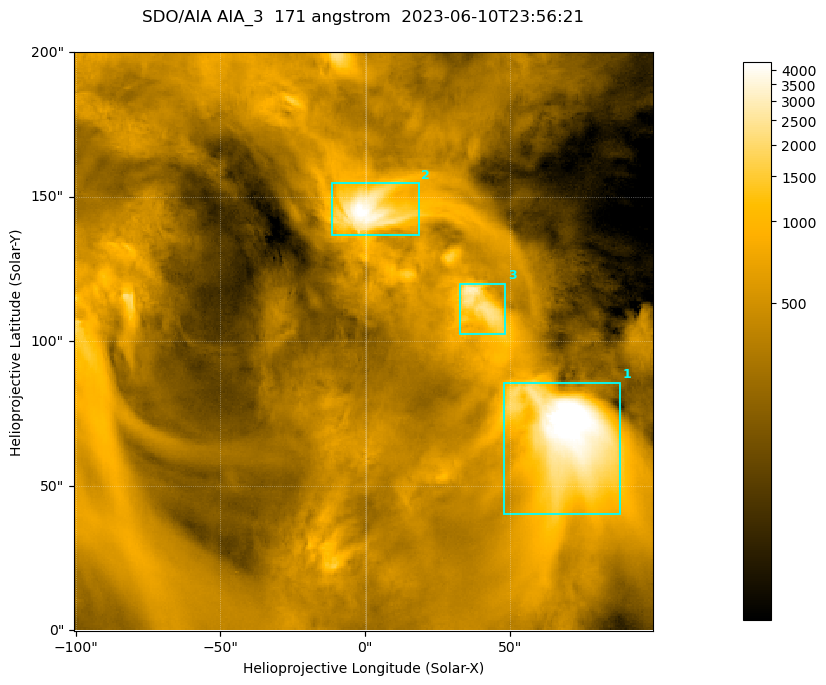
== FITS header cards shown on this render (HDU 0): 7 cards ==
TELESCOP= 'SDO/AIA '
INSTRUME= 'AIA_3   '
WAVELNTH=                  171
WAVEUNIT= 'angstrom'
DATE-OBS= '2023-06-10T23:56:21.350'
CTYPE1  = 'HPLN-TAN'
CTYPE2  = 'HPLT-TAN'

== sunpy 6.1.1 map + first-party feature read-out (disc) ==
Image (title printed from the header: SDO/AIA AIA_3  171 angstrom  2023-06-10T23:56:21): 334 x 334 px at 0.599 arcsec/px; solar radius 945 arcsec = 1577 px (partial field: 1.4% of the solar disc is inside the frame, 100% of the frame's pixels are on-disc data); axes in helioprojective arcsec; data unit not stated in the header (colour bar unlabelled)
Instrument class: DISC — disc imager (sunpy class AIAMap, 171 A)
Bright regions (active regions / flare kernels): reference = the on-disc median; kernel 3 px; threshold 5 sigma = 1111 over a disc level ~359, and >= 1.15x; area >= 111 px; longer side >= 4 px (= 2.4 arcsec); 3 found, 3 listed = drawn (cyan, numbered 1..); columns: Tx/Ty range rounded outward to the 2 arcsec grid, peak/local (2 s.f.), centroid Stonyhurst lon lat
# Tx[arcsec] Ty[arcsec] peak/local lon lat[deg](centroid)
1 48..88 40..86 15 +4 +4
2 -12..20 136..156 12 +0 +9
3 32..50 102..120 8.1 +2 +7